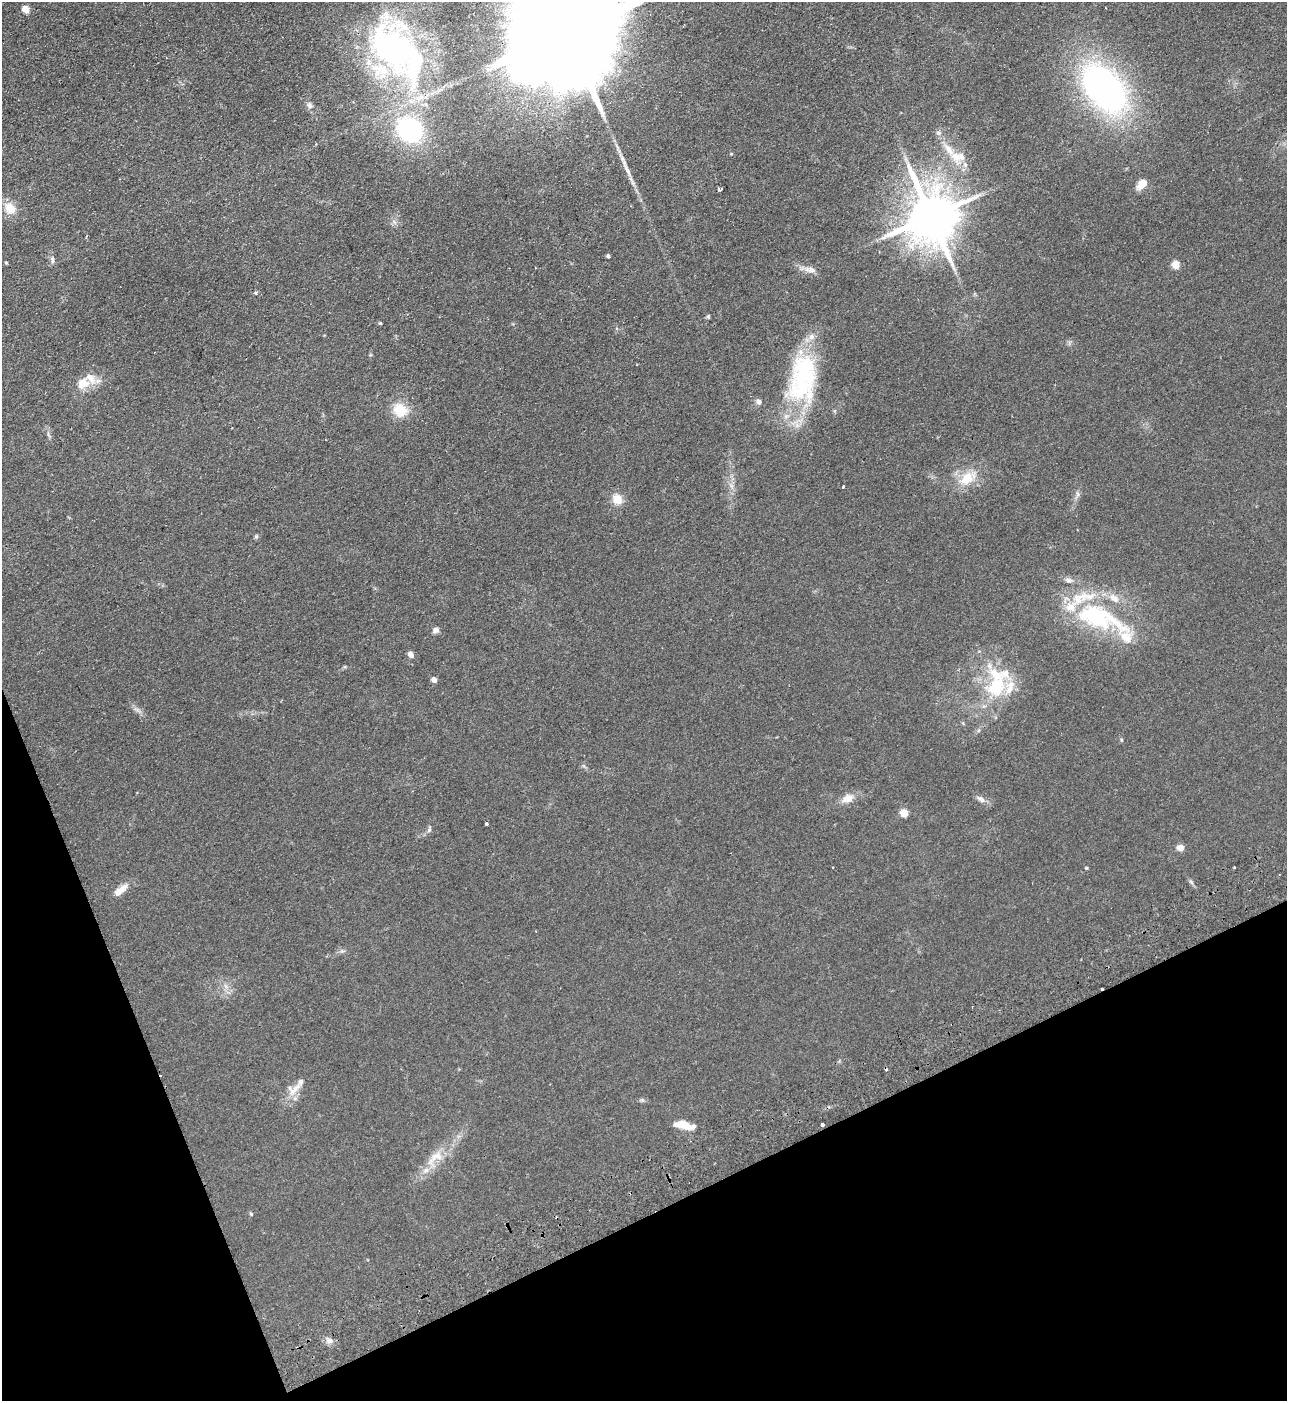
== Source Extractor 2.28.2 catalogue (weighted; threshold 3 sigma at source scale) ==
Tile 14 of 4 x 4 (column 2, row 4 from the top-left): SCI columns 1468-2752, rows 54-1452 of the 5634 x 5702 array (HDU 1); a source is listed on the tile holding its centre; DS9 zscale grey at full resolution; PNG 1289 x 1403 px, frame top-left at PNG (2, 2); no overlay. Shown black and unused: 20% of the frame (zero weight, under 2 of 3 exposures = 3% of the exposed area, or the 3 px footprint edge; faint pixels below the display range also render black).
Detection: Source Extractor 2.28.2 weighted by HDU 2 'WHT'; one run over the whole footprint, this tile lists its part. Background 0.113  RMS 0.011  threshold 0.0487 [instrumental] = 3 sigma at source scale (4.5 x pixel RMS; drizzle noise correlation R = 1.50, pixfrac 1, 0.05/0.05 arcsec/px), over >= 5 px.
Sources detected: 69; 1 inside a brighter object's white glare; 3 cosmic-ray / hot-pixel residue — not listed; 14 inside a brighter listed object's ellipse — not listed separately; the other 51 listed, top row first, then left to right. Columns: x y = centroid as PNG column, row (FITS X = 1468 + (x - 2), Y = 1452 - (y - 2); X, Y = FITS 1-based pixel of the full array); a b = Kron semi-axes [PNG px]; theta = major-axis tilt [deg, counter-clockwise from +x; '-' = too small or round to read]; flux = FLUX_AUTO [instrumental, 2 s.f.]
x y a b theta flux
26 9 5 5 - 19
568 35 69 22 -69 70000
395 51 89 49 -62 350
1104 88 44 27 -49 400
309 105 10 6 -66 3.7
957 157 23 16 -7 21
905 159 7 4 -71 2.5
1142 184 14 8 48 12
719 189 4 4 - 4.2
10 208 17 14 -49 15
931 217 15 13 -72 5600
608 256 3 3 - 2.3
52 260 10 5 -80 3.3
6 263 4 3 - 1.4
1176 264 5 5 - 24
811 270 12 8 -22 5.9
256 293 4 3 - 3.2
708 316 6 5 - 1.4
380 323 4 4 - 1.2
802 382 63 39 84 130
83 383 18 14 26 16
759 401 7 6 - 3.7
400 410 20 17 -36 23
967 478 26 15 39 25
731 486 8 5 -45 3.2
843 487 3 3 - 4.2
1077 494 9 4 83 2.7
617 499 12 11 - 13
256 536 6 5 - 1.6
1068 580 11 7 -12 4.1
1114 598 18 10 -36 11
1096 618 58 25 -20 110
436 630 8 6 32 3.9
411 654 5 4 - 8.6
434 680 6 5 - 4.9
996 687 32 26 51 59
847 798 15 9 22 11
981 799 12 6 -38 4.8
904 813 5 5 - 23
487 823 4 3 - 7.6
429 830 8 5 64 2.4
1180 847 5 4 - 15
1086 868 4 3 - 1.2
1191 882 6 4 -20 1.5
120 890 21 8 40 11
295 1089 28 8 46 13
822 1124 3 3 - 7.7
684 1125 24 9 -12 16
435 1157 29 12 33 21
251 1214 5 5 - 1.3
329 1341 8 8 - 4.3
Overlapping masked pixels (flux is a lower limit): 2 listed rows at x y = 568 35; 822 1124
Isophote crosses this tile's border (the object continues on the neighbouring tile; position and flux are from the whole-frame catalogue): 1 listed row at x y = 568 35